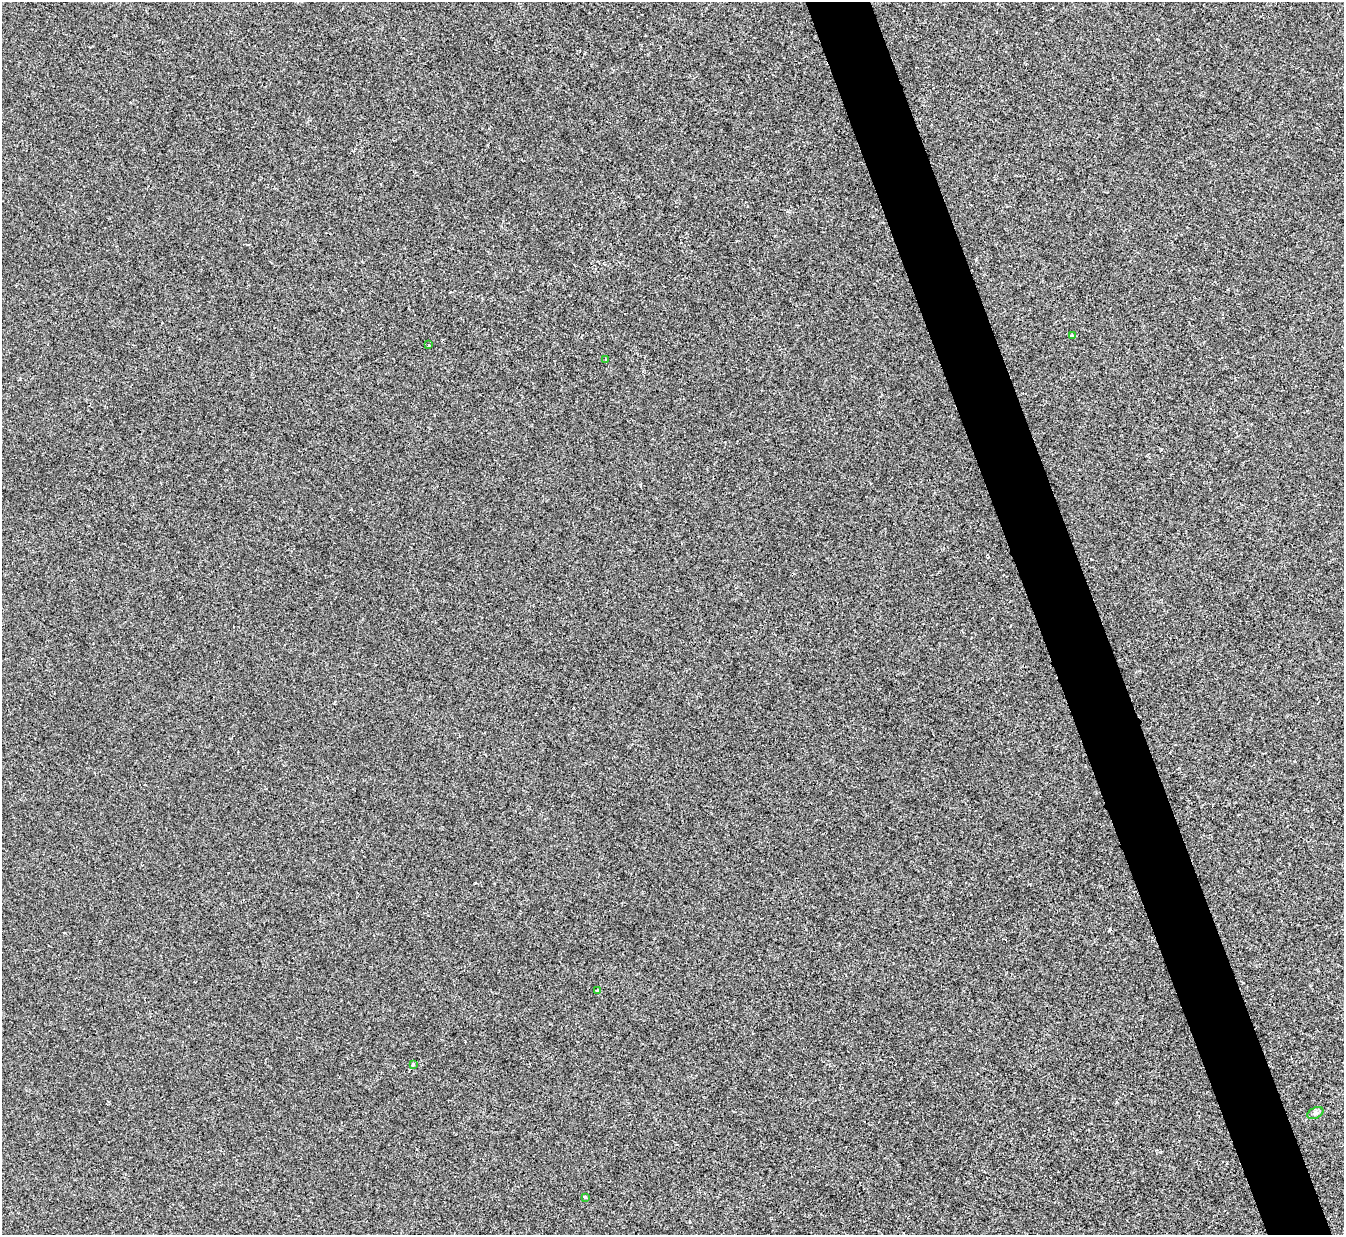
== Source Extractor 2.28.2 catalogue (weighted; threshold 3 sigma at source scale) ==
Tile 6 of 4 x 4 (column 2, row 2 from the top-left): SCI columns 1345-2686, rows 2740-3972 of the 5370 x 5353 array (HDU 1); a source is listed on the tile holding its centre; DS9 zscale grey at full resolution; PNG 1346 x 1237 px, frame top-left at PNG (2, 2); each listed source drawn as its Kron ellipse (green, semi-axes under 4 px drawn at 4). Shown black and unused: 5% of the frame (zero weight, under 2 of 3 exposures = <1% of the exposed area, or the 3 px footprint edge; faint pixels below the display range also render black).
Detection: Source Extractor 2.28.2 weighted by HDU 2 'WHT'; one run over the whole footprint, this tile lists its part. Background 0.00107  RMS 0.005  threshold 0.0225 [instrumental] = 3 sigma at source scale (4.5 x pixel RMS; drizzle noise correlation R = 1.50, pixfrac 1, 0.05/0.05 arcsec/px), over >= 5 px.
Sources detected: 7; all 7 listed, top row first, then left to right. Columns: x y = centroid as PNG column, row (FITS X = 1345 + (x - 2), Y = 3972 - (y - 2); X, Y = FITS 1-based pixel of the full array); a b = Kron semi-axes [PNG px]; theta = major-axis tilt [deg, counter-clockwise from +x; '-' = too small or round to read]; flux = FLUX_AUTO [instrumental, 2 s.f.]
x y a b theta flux
1072 336 4 4 - 0.9
429 344 3 3 - 1.1
606 359 3 2 - 0.48
598 990 3 3 - 1.5
413 1064 3 3 - 0.98
1315 1113 8 5 25 1.3
585 1198 3 3 - 0.8